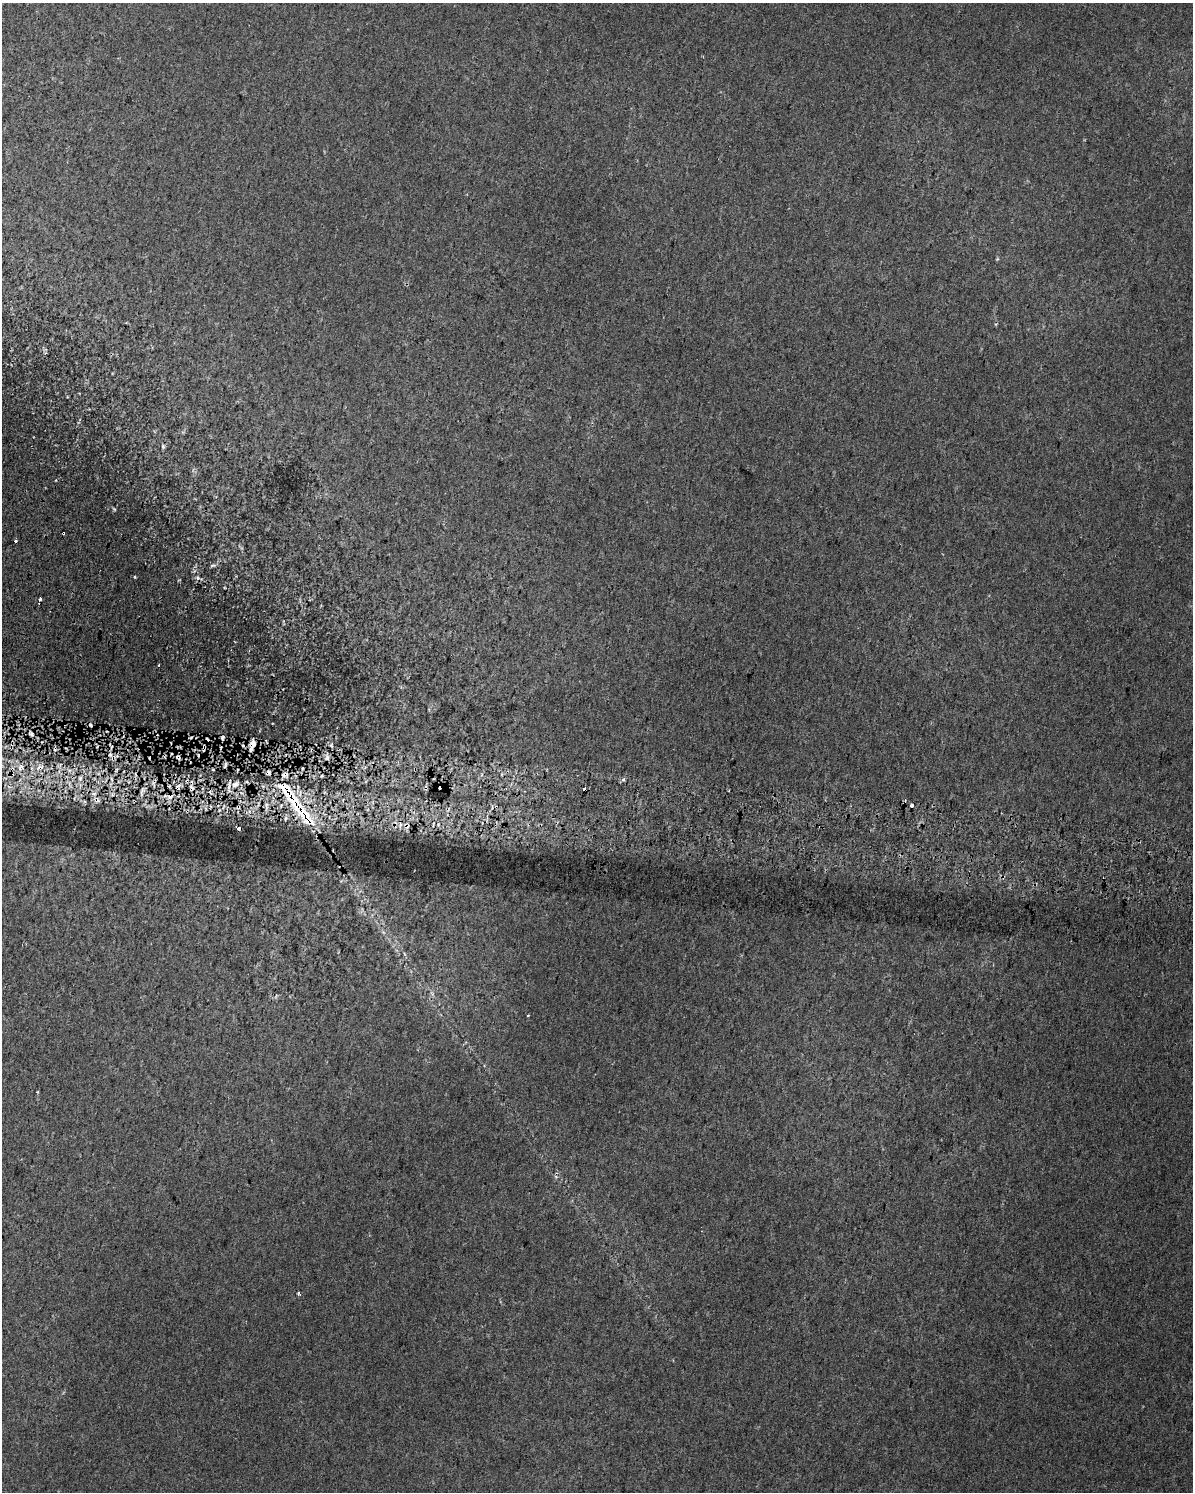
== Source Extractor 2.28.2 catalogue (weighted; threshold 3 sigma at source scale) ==
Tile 7 of 4 x 3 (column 3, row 2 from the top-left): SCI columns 2395-3585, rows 1822-3311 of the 4806 x 5072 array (HDU 1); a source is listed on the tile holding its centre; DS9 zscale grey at full resolution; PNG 1195 x 1494 px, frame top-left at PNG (2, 3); no overlay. Shown black and unused: <1% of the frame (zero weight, under 2 of 3 exposures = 3% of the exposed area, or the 3 px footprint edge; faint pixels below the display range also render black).
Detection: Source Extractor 2.28.2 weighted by HDU 2 'WHT'; one run over the whole footprint, this tile lists its part. Background 0.0148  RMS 0.0076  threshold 0.0341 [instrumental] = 3 sigma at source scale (4.5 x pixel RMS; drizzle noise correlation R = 1.50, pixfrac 1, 0.0396/0.0396 arcsec/px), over >= 5 px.
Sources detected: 51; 10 cosmic-ray / hot-pixel residue — not listed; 6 inside a brighter listed object's ellipse — not listed separately; the other 35 listed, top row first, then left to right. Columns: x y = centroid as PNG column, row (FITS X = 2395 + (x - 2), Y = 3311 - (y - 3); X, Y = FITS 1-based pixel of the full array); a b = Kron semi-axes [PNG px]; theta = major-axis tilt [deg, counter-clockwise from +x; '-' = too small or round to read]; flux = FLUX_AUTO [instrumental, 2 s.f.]
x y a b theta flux
163 446 6 5 - 1.3
213 565 9 3 11 1.5
135 577 4 3 - 0.71
197 578 4 3 - 2.9
40 599 3 3 - 1.4
31 734 10 7 -37 4
252 745 9 5 77 11
331 745 5 5 - 1.6
204 748 11 3 81 2.2
178 757 7 6 - 2.6
327 757 9 7 78 3
113 758 8 7 - 4
225 765 9 4 68 1.7
20 767 11 7 60 5.1
40 767 12 10 4 6.9
213 770 5 3 - 1.1
11 774 8 6 4 3.5
322 776 5 4 - 1.1
80 778 6 6 - 2.5
623 779 3 3 - 4.3
235 784 16 9 32 8.3
440 787 8 4 11 4.1
192 788 11 7 -67 5.5
142 790 8 5 55 2.9
287 791 42 17 -49 46
170 796 9 7 58 6.4
96 800 8 7 - 3.1
266 805 10 4 90 2.8
912 805 4 3 - 7.9
238 807 6 5 - 1.7
395 825 10 4 89 2.4
407 826 10 7 -57 3.7
238 828 5 3 - 4.4
528 1015 3 3 - 1.3
298 1293 3 3 - 2.1
Overlapping masked pixels (flux is a lower limit): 17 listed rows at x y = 252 745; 204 748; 178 757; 113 758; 40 767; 11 774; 235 784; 440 787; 192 788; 142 790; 287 791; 170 796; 96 800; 238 807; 395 825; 407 826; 238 828